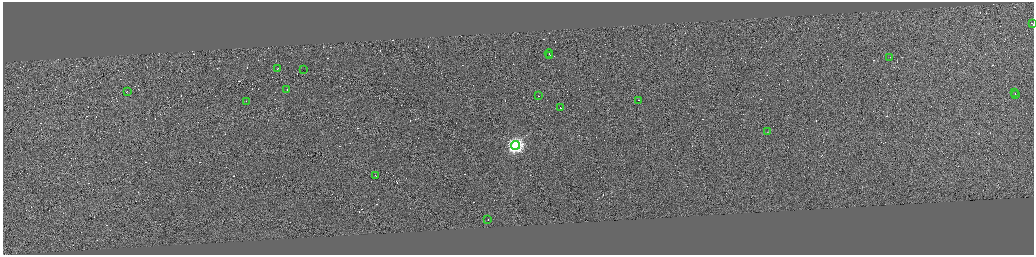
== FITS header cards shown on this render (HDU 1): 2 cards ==
NAXIS1  =                 4125
NAXIS2  =                 1010

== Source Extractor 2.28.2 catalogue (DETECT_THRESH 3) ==
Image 4125 x 1010 px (HDU 1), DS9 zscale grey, zoomed out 1/4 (1 PNG px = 4 x 4 image px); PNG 1036 x 257 px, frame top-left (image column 3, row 1010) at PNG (3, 2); each listed source drawn as its Kron ellipse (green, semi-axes under 4 px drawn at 4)
Background 0.632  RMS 3.9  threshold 11.6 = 3 sigma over >= 5 px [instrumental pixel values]
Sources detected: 410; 392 cannot appear on this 1/4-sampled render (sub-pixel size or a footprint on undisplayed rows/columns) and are neither listed nor drawn; the other 18 listed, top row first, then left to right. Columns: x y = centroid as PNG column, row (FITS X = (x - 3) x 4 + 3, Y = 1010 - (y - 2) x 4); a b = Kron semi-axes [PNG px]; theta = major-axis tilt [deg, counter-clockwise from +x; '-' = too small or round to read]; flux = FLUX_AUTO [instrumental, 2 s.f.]
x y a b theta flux
1033 24 2 1 - 2.3e+04
549 54 4 1 - 4.8e+04
550 55 2 1 - 1.8e+04
889 58 2 1 - 1.2e+04
277 69 3 1 - 2.5e+04
303 70 2 1 - 3.3e+06
287 89 2 1 - 1.1e+04
127 91 2 1 - 3.4e+04
1015 92 3 1 - 5.0e+04
1015 95 2 1 - 1.4e+04
538 96 2 1 - 2.1e+04
638 100 2 1 - 6.1e+03
246 101 2 1 - 5.3e+03
560 108 3 1 - 5.0e+04
767 132 2 1 - 3.2e+02
515 145 4 4 - 6.8e+05
376 176 2 1 - 2.6e+04
488 219 2 1 - 4.8e+04
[392 sub-pixel or undisplayed-footprint detections neither listed nor drawn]